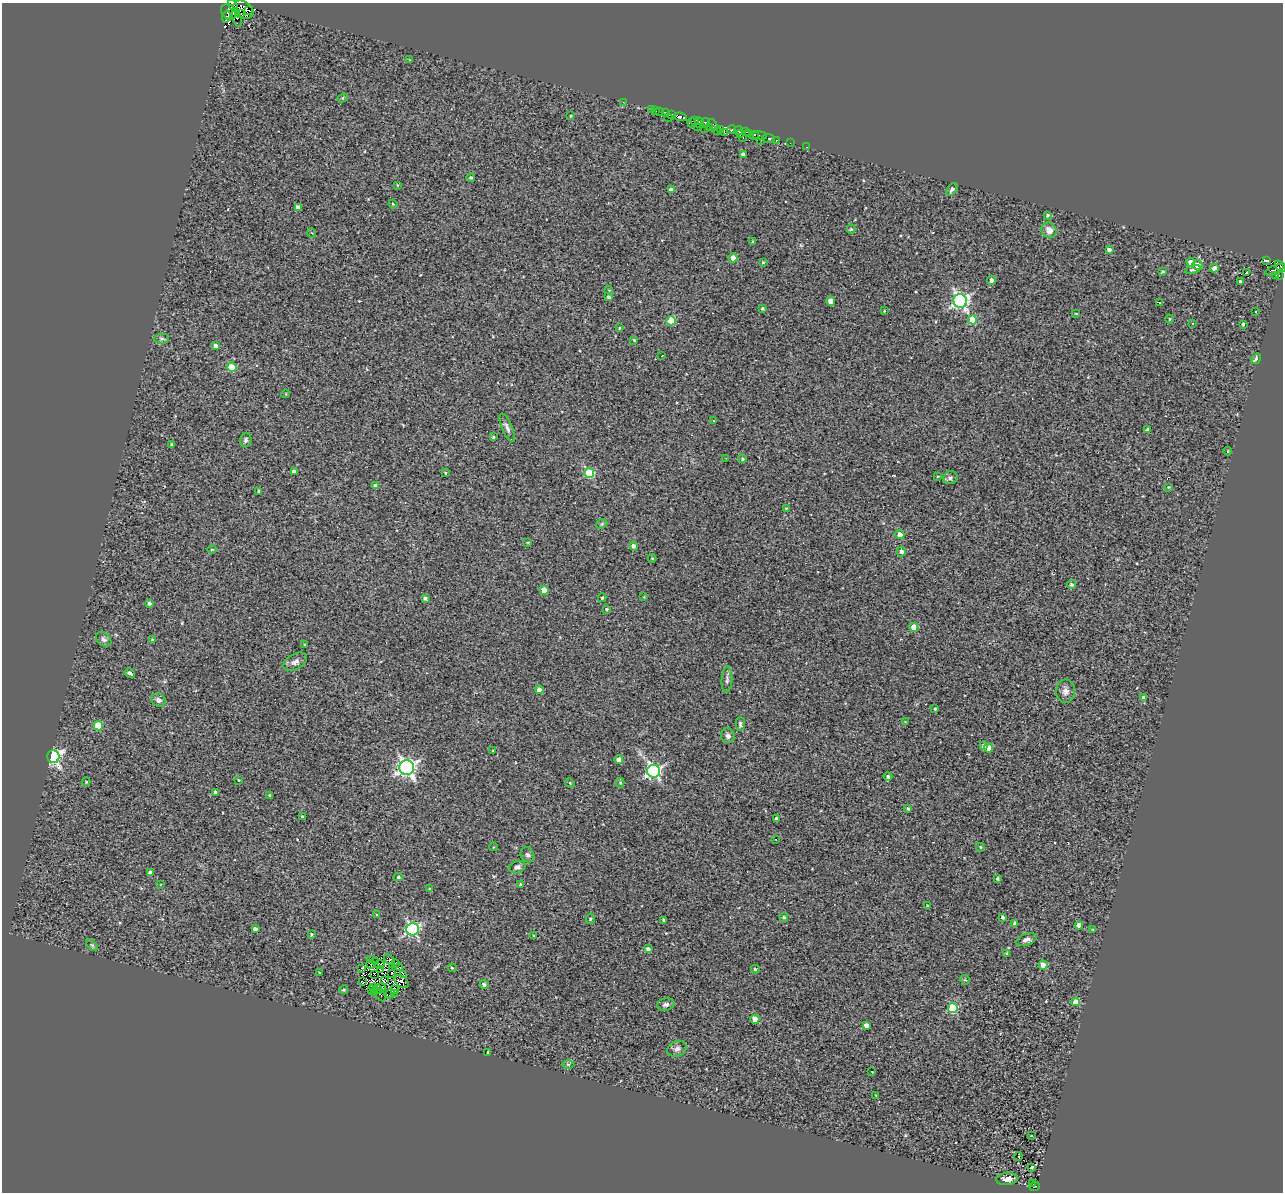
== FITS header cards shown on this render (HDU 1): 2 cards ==
NAXIS1  =                 1281
NAXIS2  =                 1190

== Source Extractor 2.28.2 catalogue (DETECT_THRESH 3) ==
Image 1281 x 1190 px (HDU 1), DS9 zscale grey, 1 PNG px = 1 image px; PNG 1285 x 1194 px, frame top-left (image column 1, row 1190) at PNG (2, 3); each listed source drawn as its Kron ellipse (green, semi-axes under 4 px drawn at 4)
Background 0.553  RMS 0.64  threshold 1.93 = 3 sigma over >= 5 px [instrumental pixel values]
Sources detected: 242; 9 with non-positive FLUX_AUTO (blend fragments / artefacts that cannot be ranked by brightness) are neither listed nor drawn; the other 233 listed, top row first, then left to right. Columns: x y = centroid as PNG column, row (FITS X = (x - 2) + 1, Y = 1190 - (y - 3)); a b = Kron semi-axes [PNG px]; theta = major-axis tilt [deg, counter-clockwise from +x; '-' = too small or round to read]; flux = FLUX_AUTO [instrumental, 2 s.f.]
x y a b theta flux
233 5 6 4 -58 160
243 10 11 8 -34 1700
249 10 3 2 - 370
228 12 9 6 -52 1800
240 14 4 2 - 330
227 16 6 3 77 880
237 17 10 4 -74 920
410 60 3 2 - 28
343 98 5 4 - 52
623 102 3 2 - 74
651 109 3 2 - 29
656 110 3 3 - 67
659 111 3 2 - 140
665 112 3 3 - 300
672 114 3 3 - 190
570 116 3 2 - 37
668 117 4 3 - 19
680 117 6 3 -7 640
695 121 4 2 - 240
692 123 4 3 - 140
699 123 5 3 - 610
705 123 5 2 - 180
713 125 6 4 -57 60
697 127 3 2 - 63
709 127 2 2 - 120
705 129 2 2 - 67
720 130 3 2 - 280
732 130 4 2 - 390
738 131 4 3 - 570
717 132 3 2 - 33
745 132 3 2 - 68
724 133 2 2 - 56
740 134 3 2 - 340
749 134 4 3 - 360
754 135 5 3 - 320
760 136 7 3 -7 630
743 137 3 2 - 110
769 139 6 3 -4 560
761 140 3 2 - 44
776 140 3 2 - 330
790 143 2 2 - 39
806 147 3 2 - 66
743 155 4 4 - 210
471 178 4 4 - 63
397 185 3 2 - 31
671 189 4 4 - 210
952 189 7 4 53 150
393 204 4 3 - 40
298 207 4 4 - 220
1047 215 3 3 - 95
851 229 4 4 - 72
1049 230 8 7 - 330
312 233 5 3 - 39
752 241 3 2 - 34
1109 250 4 3 - 170
733 258 4 4 - 580
1267 260 4 3 - 410
763 262 3 2 - 41
1191 262 4 4 - 260
1197 265 5 4 - 290
1281 266 7 2 -48 77
1214 268 4 4 - 310
1193 269 8 4 16 90
1274 270 10 4 23 460
1163 271 4 3 - 55
1247 273 3 3 - 71
1279 275 2 2 - 70
1275 276 3 3 - 75
991 280 4 4 - 160
1240 281 3 3 - 73
609 290 4 3 - 44
609 297 3 3 - 100
831 301 4 4 - 560
960 301 7 6 - 12000
1159 302 3 2 - 26
762 308 4 4 - 63
884 311 4 3 - 26
1255 312 2 2 - 32
1076 313 3 2 - 33
1170 319 4 3 - 43
972 320 4 4 - 1100
671 321 4 4 - 1100
1193 323 4 2 - 32
1243 324 3 3 - 64
620 328 4 2 - 34
162 339 7 5 5 83
634 340 3 2 - 37
216 346 4 3 - 190
662 356 3 2 - 46
1256 359 6 3 55 200
232 367 5 4 - 1300
286 394 4 3 - 30
714 421 3 2 - 40
507 428 15 5 -67 160
1148 429 4 3 - 92
493 437 3 3 - 52
246 440 7 5 75 100
172 444 3 3 - 62
1228 451 4 3 - 35
726 458 2 2 - 25
742 459 4 4 - 68
294 471 4 3 - 160
445 473 3 3 - 44
589 473 5 5 - 2400
938 476 3 2 - 35
950 478 7 6 - 110
376 486 4 4 - 200
1168 487 4 3 - 41
259 491 3 3 - 88
786 508 3 3 - 29
602 524 6 4 22 56
900 534 4 4 - 370
528 542 3 3 - 44
634 546 4 4 - 170
212 550 4 3 - 36
901 552 5 4 - 160
652 558 4 4 - 45
1071 584 4 4 - 96
544 590 4 4 - 560
644 597 3 3 - 29
425 598 3 3 - 110
602 598 4 3 - 52
149 603 4 3 - 100
607 609 4 4 - 68
914 627 4 4 - 870
104 639 8 6 -41 140
152 640 3 3 - 58
305 645 3 3 - 56
295 662 13 7 30 210
130 673 5 3 - 110
727 679 13 5 87 130
539 690 4 4 - 250
1066 691 11 9 86 240
1144 698 4 4 - 180
158 700 7 6 - 170
935 709 3 3 - 55
905 722 4 3 - 28
740 724 7 4 88 99
98 726 5 4 - 1000
728 736 7 6 - 190
984 746 4 4 - 190
989 748 5 4 - 240
493 751 3 2 - 28
53 757 6 6 - 12000
619 760 4 4 - 300
407 768 7 7 - 15000
654 771 6 6 - 8700
888 777 4 4 - 96
239 780 2 2 - 35
86 782 4 4 - 39
570 783 5 4 - 49
620 783 5 4 - 54
215 792 4 3 - 180
270 795 4 3 - 42
908 809 4 3 - 64
302 817 4 3 - 110
777 819 4 4 - 120
776 839 3 2 - 56
493 847 4 3 - 30
980 847 4 3 - 56
527 855 8 6 -57 100
517 867 8 6 19 140
150 873 4 4 - 210
398 877 4 4 - 53
997 879 3 3 - 50
161 884 3 3 - 89
521 885 3 3 - 100
429 888 3 3 - 35
927 905 3 2 - 30
377 914 4 2 - 29
784 917 5 4 - 78
1003 917 4 3 - 84
590 919 5 4 - 60
663 920 3 3 - 52
1015 923 4 4 - 140
1079 925 4 4 - 390
255 929 4 3 - 140
413 929 6 6 - 7100
1093 929 3 3 - 41
311 934 3 3 - 46
534 935 3 2 - 49
1026 939 10 6 19 170
92 945 7 4 -45 68
648 949 4 4 - 130
1006 954 3 3 - 69
389 959 6 4 -38 110
370 960 2 2 - 29
375 962 2 2 - 29
371 964 4 3 - 38
380 964 5 2 - 64
395 964 4 2 - 75
1043 965 4 4 - 490
362 968 3 2 - 69
393 968 3 2 - 37
399 968 4 2 - 37
452 968 4 3 - 44
755 969 4 3 - 89
380 970 2 2 - 33
320 973 3 2 - 34
392 973 3 2 - 15
374 974 3 2 - 44
404 975 4 2 - 43
965 980 5 4 - 50
385 981 4 3 - 2.5
362 982 3 2 - 36
402 982 8 5 -39 96
484 984 4 4 - 100
374 987 4 2 - 21
382 987 4 2 - 36
344 990 4 4 - 62
371 990 2 2 - 40
378 990 5 2 - 30
394 990 4 3 - 120
374 992 3 2 - 58
390 993 5 2 - 73
394 994 3 2 - 34
380 995 7 2 -59 80
1075 1002 4 4 - 670
666 1004 9 6 12 120
953 1008 5 5 - 2300
755 1019 4 4 - 600
866 1025 4 4 - 230
677 1049 10 7 21 170
488 1053 3 3 - 49
568 1064 6 4 -1 61
872 1072 3 2 - 24
876 1095 3 2 - 27
1032 1135 3 3 - 100
1018 1156 4 3 - 310
1032 1167 4 3 - 190
1007 1179 11 6 5 250
1032 1183 4 2 - 30
1035 1186 5 2 - 180
At the frame edge (FLAGS 8, measured only in part): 2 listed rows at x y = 233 5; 1281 266
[9 non-positive-flux detections neither listed nor drawn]